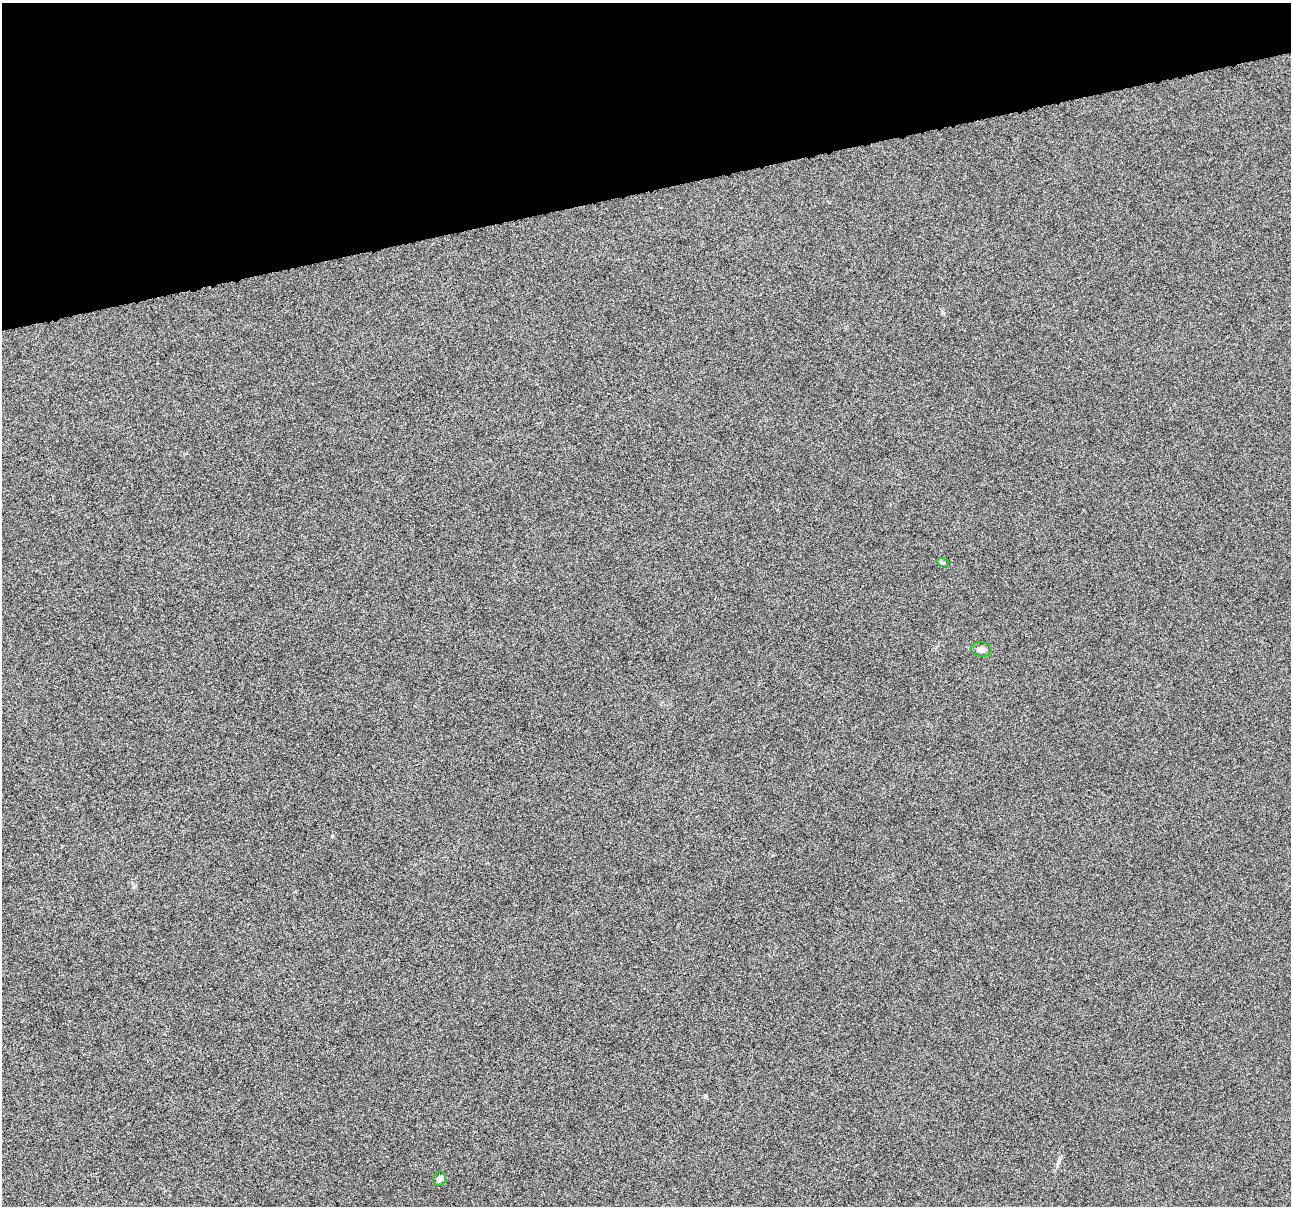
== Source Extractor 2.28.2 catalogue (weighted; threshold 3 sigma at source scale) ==
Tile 3 of 4 x 4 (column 3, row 1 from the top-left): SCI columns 2581-3869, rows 3710-4913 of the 5159 x 4959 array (HDU 1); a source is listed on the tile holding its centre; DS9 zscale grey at full resolution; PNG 1293 x 1208 px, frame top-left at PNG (2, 3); each listed source drawn as its Kron ellipse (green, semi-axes under 4 px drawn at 4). Shown black and unused: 16% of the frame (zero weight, under 10 of 20 exposures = <1% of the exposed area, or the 3 px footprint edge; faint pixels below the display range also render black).
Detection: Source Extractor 2.28.2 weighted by HDU 2 'WHT'; one run over the whole footprint, this tile lists its part. Background -3.27e-04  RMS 0.0017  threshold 0.00683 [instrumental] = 3 sigma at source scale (4.09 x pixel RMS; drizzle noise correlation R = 1.36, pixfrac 0.8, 0.0396/0.0396 arcsec/px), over >= 5 px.
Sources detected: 3; all 3 listed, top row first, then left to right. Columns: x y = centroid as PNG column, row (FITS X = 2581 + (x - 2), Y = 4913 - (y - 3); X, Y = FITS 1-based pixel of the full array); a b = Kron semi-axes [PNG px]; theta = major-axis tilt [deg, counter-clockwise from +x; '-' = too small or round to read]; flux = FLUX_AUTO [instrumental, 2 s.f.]
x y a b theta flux
943 563 6 4 -18 0.21
981 649 10 7 -8 0.72
439 1179 7 6 - 0.52